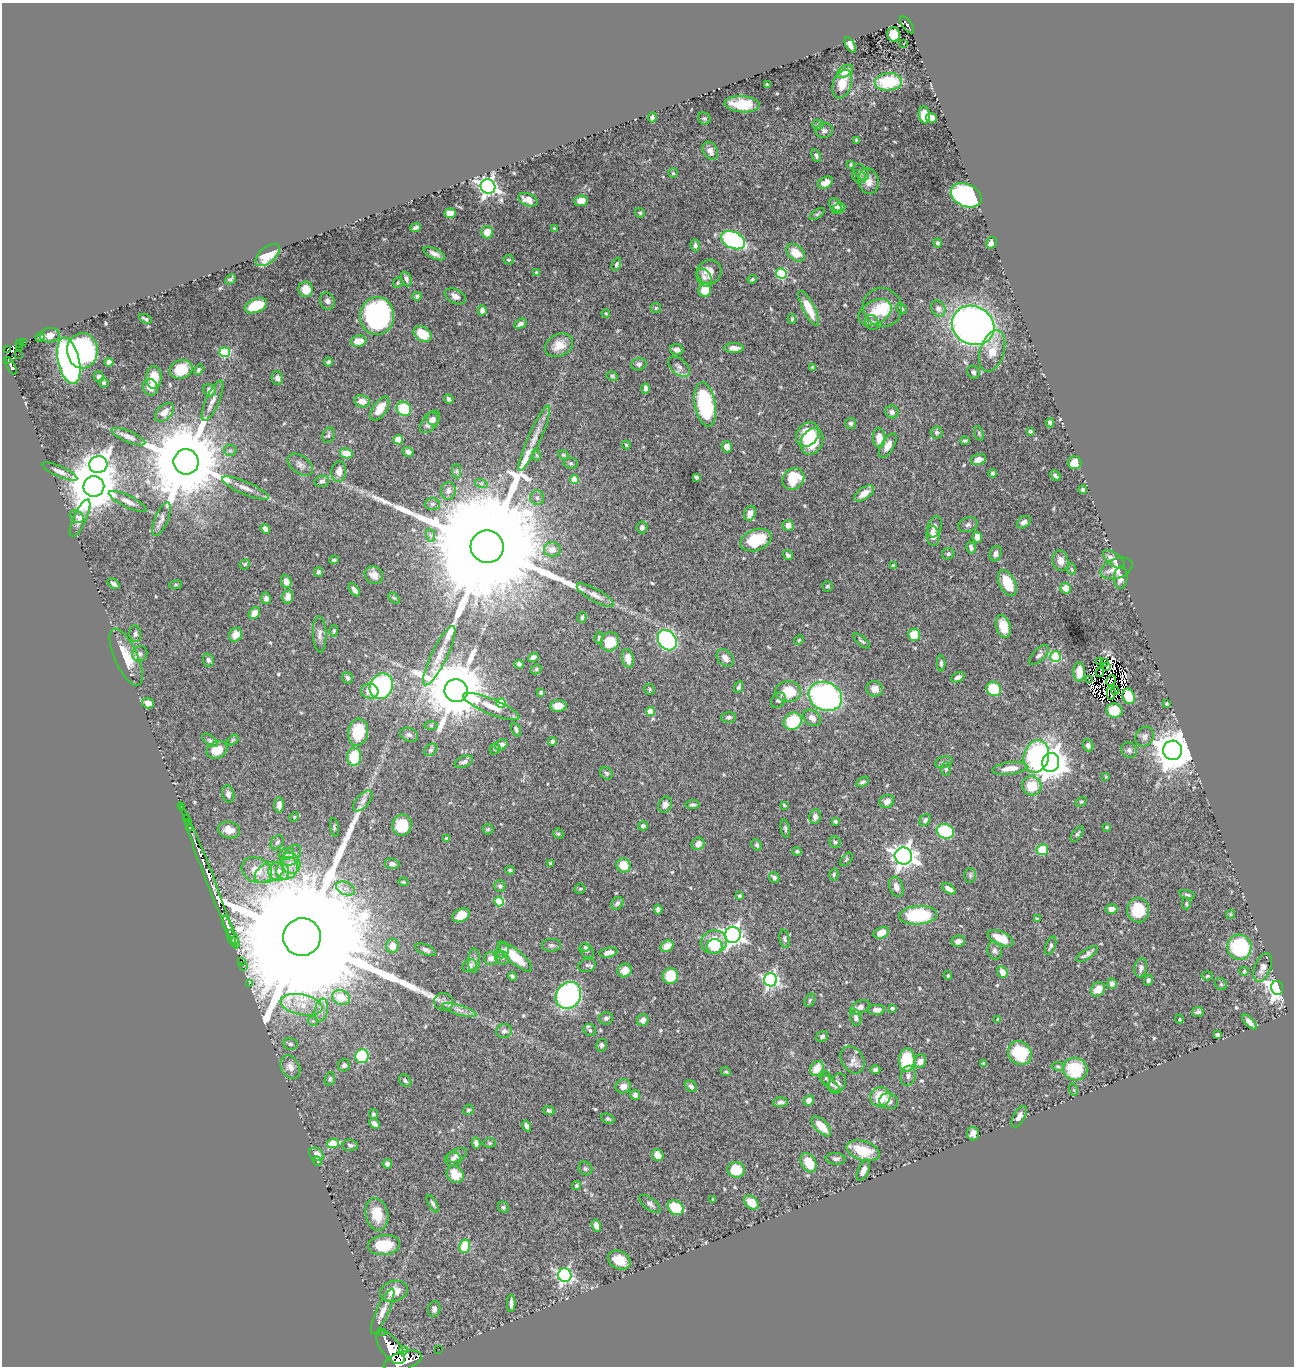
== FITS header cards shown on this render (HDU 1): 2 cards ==
NAXIS1  =                 1292
NAXIS2  =                 1364

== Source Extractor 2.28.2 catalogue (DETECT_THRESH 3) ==
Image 1292 x 1364 px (HDU 1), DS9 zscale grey, 1 PNG px = 1 image px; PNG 1296 x 1368 px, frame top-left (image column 1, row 1364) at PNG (2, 3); each listed source drawn as its Kron ellipse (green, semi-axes under 4 px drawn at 4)
Background 0.652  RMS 0.014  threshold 0.0406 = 3 sigma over >= 5 px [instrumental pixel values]
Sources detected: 558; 8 with non-positive FLUX_AUTO (blend fragments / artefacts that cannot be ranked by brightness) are neither listed nor drawn; of the other 550, the 500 brightest by FLUX_AUTO listed and drawn (50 fainter detections omitted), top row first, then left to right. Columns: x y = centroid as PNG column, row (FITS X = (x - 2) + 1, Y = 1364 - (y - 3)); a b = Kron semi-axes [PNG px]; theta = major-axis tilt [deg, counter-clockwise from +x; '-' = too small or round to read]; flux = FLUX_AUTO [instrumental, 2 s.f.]
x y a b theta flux
907 25 10 4 -53 100
894 35 7 6 - 20
903 44 3 3 - 1.6
850 45 8 4 -63 3.9
845 71 9 5 32 8.5
888 82 13 8 4 48
842 84 15 9 71 15
767 85 4 3 - 1.8
742 104 17 8 -4 26
924 115 8 5 -82 23
652 117 5 4 - 2.1
704 118 6 5 - 1.6
931 118 5 4 - 12
818 125 6 5 - 1.8
824 131 9 7 7 3.3
856 140 4 3 - 1.3
710 151 9 7 -59 5.9
816 156 7 4 -66 1.9
850 165 3 3 - 1.3
861 172 9 6 -42 4.3
673 173 4 4 - 1.3
859 176 7 6 - 2
868 181 13 10 -76 9.2
825 183 8 5 29 6.6
488 187 7 7 - 390
966 195 16 11 -25 180
528 200 10 6 -23 7.1
581 201 7 5 6 7.9
835 205 7 5 -52 5.5
839 209 7 5 25 2.5
450 213 6 4 3 6.9
640 213 5 4 - 1.4
817 214 8 4 34 1.7
416 227 5 3 - 2.6
554 229 3 3 - 1.5
487 232 6 6 - 12
733 240 13 8 -26 120
938 243 4 4 - 1.6
991 243 6 5 - 5.6
695 245 6 4 -83 2.5
796 253 10 7 -41 15
434 254 11 5 -25 4.5
268 255 14 7 40 25
508 260 5 5 - 1.3
616 264 7 4 67 1.4
709 272 12 11 - 11
536 273 4 3 - 1.2
781 274 5 5 - 61
704 277 10 7 -57 3.2
230 279 6 4 44 1.7
406 279 8 5 -68 2.7
752 279 5 4 - 1.2
398 283 6 4 70 1.2
306 289 8 7 - 9.7
705 290 7 6 - 16
417 296 4 4 - 1.9
455 296 11 7 -27 5.5
327 301 8 7 - 3.1
256 306 12 6 21 34
882 307 20 19 - 26
656 308 5 5 - 1.2
809 308 19 6 -63 19
938 308 8 6 -57 3.9
901 309 6 4 -44 1.6
482 310 5 4 - 4.4
875 312 17 11 27 16
606 313 4 3 - 1
377 316 19 17 84 210
145 319 6 3 -28 1.9
792 319 5 4 - 1.2
872 323 8 6 -61 3.8
520 324 7 4 30 3.4
973 325 22 19 -30 520
422 334 10 7 -37 20
50 335 10 7 6 7.6
40 337 4 3 - 1.3
359 341 8 5 9 12
23 342 3 2 - 21
19 344 4 3 - 16
559 345 15 11 25 12
19 347 3 2 - 22
734 348 10 5 0 5.8
7 349 2 2 - 40
677 350 6 5 - 3.7
82 351 18 15 -89 150
992 351 21 12 72 16
225 352 5 5 - 56
18 354 2 2 - 8.8
8 360 3 2 - 60
69 361 24 10 -77 380
109 362 4 4 - 15
328 362 4 3 - 1.5
639 364 8 6 14 2.9
11 366 9 4 -63 190
679 367 13 7 -41 4.6
813 367 4 3 - 1.1
181 369 11 9 18 27
198 370 6 4 59 1.5
973 372 7 5 -57 2.7
612 376 6 4 -28 1.5
99 377 5 5 - 2.8
154 377 11 8 89 15
277 378 7 5 -78 2.9
104 383 5 4 - 1.6
150 387 8 7 - 7.5
645 388 5 4 - 3.2
209 390 7 6 - 3.9
449 399 5 3 - 1.9
213 401 22 6 66 6.1
362 401 8 6 -9 7.6
705 404 22 10 -79 92
380 409 14 6 56 15
404 409 7 6 - 40
164 412 11 7 45 7.6
892 412 7 6 - 4.1
433 419 7 5 -59 2.8
430 422 13 7 51 6.6
851 423 5 5 - 2.8
1050 423 4 4 - 3
1030 431 4 3 - 1.3
937 432 6 6 - 1.8
979 433 7 4 -73 1.4
808 434 13 10 51 29
328 435 8 6 70 2
128 437 18 5 -23 5
534 438 35 6 66 11
879 438 9 6 -87 12
398 440 5 4 - 29
965 440 5 4 - 1.6
812 441 14 10 63 34
626 445 4 3 - 1.1
888 446 14 6 60 8.5
727 447 6 5 - 5.7
230 450 6 6 - 1.9
408 452 6 4 -32 3.9
346 453 6 5 - 13
536 455 6 3 -70 1
563 455 5 4 - 1.2
978 460 7 5 19 7.9
186 462 12 12 - 16000
571 463 7 5 -5 1.9
1074 463 7 6 - 12
98 465 9 8 - 490
300 465 14 8 -36 4.9
59 471 19 5 -24 4.7
339 471 10 7 86 6.9
457 471 7 4 -89 1.8
992 473 4 4 - 1.7
1055 476 6 3 -45 2.2
696 477 4 3 - 1.8
574 479 4 4 - 20
793 479 12 10 43 34
322 481 7 5 8 2.8
481 483 6 4 -18 1.4
94 486 10 10 - 5200
245 488 25 6 -23 8.1
1083 490 4 4 - 2.5
448 491 9 7 81 4.7
864 493 11 5 34 8.3
537 498 7 6 - 2.9
128 501 21 6 -26 5.9
432 504 7 6 - 2.5
750 513 8 5 69 6.8
77 517 7 5 -32 2.2
80 518 20 6 66 5.9
161 519 18 6 67 4.3
1024 522 7 5 36 4.1
788 525 5 5 - 5.3
968 525 10 7 20 2.9
642 527 6 5 - 3.3
934 527 11 7 73 5.1
265 529 5 4 - 4.9
430 535 7 4 -70 1.9
933 536 10 6 -81 8
977 537 5 5 - 7.2
756 540 16 10 21 40
487 547 16 16 - 70000
971 548 6 4 -74 2.7
552 550 8 7 - 7.7
948 554 6 5 - 2.1
996 554 8 6 72 4.2
788 555 5 4 - 2.3
1114 559 13 6 -38 7.4
334 560 5 3 - 1.6
1060 561 10 8 -79 6.2
245 564 5 4 - 1.4
893 565 4 4 - 2.3
1116 568 17 10 19 12
1071 569 6 4 -86 1.4
318 572 5 4 - 2.2
374 575 9 8 - 6.7
1121 577 11 6 88 6.1
286 582 6 5 - 6.3
1007 583 14 7 -63 27
114 584 7 4 -39 3.8
176 585 6 3 8 1.1
827 586 5 5 - 1.8
1066 588 5 5 - 12
354 590 8 4 -52 3.7
595 595 21 6 -29 6.3
288 597 7 5 80 6.5
266 598 6 5 - 3.4
394 598 6 4 -44 1.2
254 613 6 5 - 8.7
582 617 5 4 - 1.3
1003 626 11 7 -74 16
334 631 5 4 - 1.5
135 634 8 6 -85 2.3
320 634 18 7 -88 5.2
235 635 7 6 - 10
914 635 6 6 - 21
599 638 6 4 83 1.7
667 640 11 8 -52 170
799 640 5 4 - 1.2
862 641 10 4 -41 1.9
610 642 10 9 - 20
140 654 8 7 - 3.2
1039 655 13 6 46 3.4
439 656 33 8 64 13
1055 656 5 5 - 83
126 657 31 11 -66 22
533 657 5 4 - 5
725 658 10 7 -49 7
628 659 9 5 -78 9.9
208 660 6 5 - 2.9
1100 661 3 2 - 1.7
941 663 8 4 -87 2.1
1104 663 3 2 - 1.2
519 664 5 4 - 3.1
1107 667 3 2 - 1.4
536 669 5 4 - 1.2
1079 672 9 5 -90 13
1100 672 5 2 - 1.3
958 677 7 4 25 3.8
348 678 6 5 - 2.5
1089 680 3 2 - 1.3
1111 681 6 2 63 2.3
381 686 13 11 62 110
739 687 6 4 65 2.1
650 689 5 5 - 1.4
875 689 8 7 - 8
994 689 7 7 - 35
370 691 9 7 -11 11
456 691 11 11 - 8900
1115 691 4 2 - 1
788 692 13 10 -1 29
541 693 4 3 - 1.9
1111 693 7 3 -89 1
825 696 17 14 -25 230
1129 696 8 6 -72 31
778 700 8 6 49 2.8
148 703 6 5 - 7
501 703 4 4 - 27
1167 703 3 3 - 1.2
491 706 30 7 -22 16
558 706 8 6 3 10
651 711 4 4 - 17
1114 711 8 7 - 18
729 717 7 5 2 2.6
812 718 9 7 -38 6.7
793 721 9 8 - 48
431 725 6 4 -1 1.4
516 729 7 4 -66 2.2
358 732 14 10 80 30
409 735 9 6 -19 3.2
1145 737 10 8 55 4.1
210 740 9 5 -37 2.1
233 740 7 4 36 1.3
552 741 4 4 - 2.9
501 745 7 5 35 5
1088 745 6 5 - 3.3
495 749 6 5 - 1.5
217 750 11 8 24 15
431 750 7 5 43 1.9
1129 750 8 7 - 3.1
1173 750 9 9 - 2700
1036 756 16 12 76 110
354 757 9 7 87 27
464 762 10 5 22 3.9
944 762 9 5 18 2.5
1051 762 9 8 - 1400
1010 768 17 6 8 11
946 769 7 5 -89 2
606 773 7 5 -48 2
1106 777 4 3 - 1
862 782 7 4 28 2.5
1032 786 10 9 - 22
228 794 9 6 -78 4
363 801 12 6 49 4.2
887 801 7 6 - 5
1081 802 6 4 28 1.2
279 805 7 5 88 5.4
665 805 8 6 68 3.8
692 805 7 4 5 2.1
784 805 4 3 - 1.1
181 807 2 2 - 7.8
815 816 7 5 82 4.7
294 817 5 4 - 1.1
186 818 2 2 - 9.2
925 820 6 5 - 2.6
835 821 3 3 - 1.6
188 823 2 2 - 7.1
402 825 10 9 - 24
643 826 5 4 - 2.2
334 827 9 3 -81 1.2
1107 827 4 3 - 1.3
189 828 3 3 - 31
488 829 5 5 - 1.4
785 829 9 4 -79 2.2
229 830 11 8 -11 9.9
945 831 9 7 -18 64
558 834 5 5 - 1.4
1077 834 9 4 55 2
446 839 4 4 - 6
277 842 7 5 51 2.6
835 842 6 5 - 2
698 844 6 6 - 6.1
757 845 6 5 - 2
1042 850 6 5 - 30
797 851 5 4 - 1.5
286 854 8 6 16 2.6
292 855 12 7 57 5.4
903 856 9 8 - 730
846 859 8 5 46 1.6
291 863 11 9 -53 7.7
550 863 3 3 - 1.6
392 864 7 5 -16 3.4
623 865 7 7 - 17
287 868 12 10 49 11
257 870 16 12 -22 18
510 870 4 3 - 1.4
279 871 10 9 - 6.9
269 872 15 9 23 12
834 874 6 4 76 1.3
208 875 79 4 -69 3000
970 875 7 6 - 1.9
774 878 6 5 - 2.5
403 882 5 4 - 1
500 886 6 5 - 1.8
896 887 10 7 -71 5.6
346 888 10 6 -22 4.6
580 889 6 5 - 1.2
949 889 7 4 -35 5.7
1187 895 8 4 -17 1.8
739 896 4 4 - 2.2
499 902 5 4 - 37
617 903 7 5 45 3.3
1186 904 6 4 -89 1.3
658 909 5 4 - 3.3
1111 909 6 4 -3 6
1138 910 12 11 - 34
1230 914 5 4 - 1.1
461 915 9 6 29 12
918 915 19 9 4 63
1037 919 4 4 - 1
228 927 12 4 -67 810
881 933 8 5 24 7.5
733 935 8 8 - 430
302 937 19 18 - 110000
1001 938 14 6 -24 17
233 939 10 5 -65 880
785 939 9 5 -79 2.1
958 941 7 5 9 4.4
714 942 13 11 16 28
551 945 9 6 3 2.4
392 946 7 6 - 8.9
667 946 7 5 31 12
1051 946 10 5 69 2.6
585 947 5 4 - 1.1
715 947 8 7 - 13
1239 947 12 12 - 81
426 950 11 5 -22 3.2
995 950 9 7 -77 3.3
502 951 7 6 - 3.2
587 951 8 6 -47 1.9
608 953 9 4 12 6.4
1087 954 12 5 33 3.9
515 957 21 7 -40 23
491 958 7 6 - 6
502 958 7 6 - 2.2
241 961 2 2 - 12
474 961 12 6 89 3.7
587 965 9 6 17 2.5
469 966 7 6 - 4.3
243 967 3 2 - 12
1263 967 15 8 68 7.3
1141 968 9 6 80 4.5
625 970 7 6 - 9.2
1244 971 5 4 - 1.3
1002 972 6 5 - 10
512 976 4 3 - 2.2
670 976 8 8 - 26
948 976 4 3 - 1.5
1207 976 6 4 6 1.3
771 980 7 6 - 200
1148 980 5 4 - 2.5
249 984 3 2 - 12
1112 984 5 5 - 4.1
1221 984 6 5 - 1.7
1277 988 7 6 - 500
1098 989 8 6 51 11
568 995 14 12 57 200
341 998 9 7 -20 18
810 1000 7 4 61 1.6
444 1002 9 8 - 4.4
302 1005 21 10 -10 17
860 1007 10 6 27 4.4
892 1008 4 3 - 1.5
321 1010 12 6 78 5.1
459 1010 18 5 -16 5.9
877 1010 8 5 0 4.9
1198 1012 6 5 - 2.4
856 1017 8 5 -79 3.3
606 1018 7 6 - 2.8
1180 1019 4 4 - 1.1
643 1020 6 5 - 6.1
998 1020 4 4 - 2.4
313 1021 5 5 - 1.3
1249 1022 9 4 -46 3.7
590 1030 6 5 - 2.5
504 1031 8 7 - 3.6
1217 1035 4 4 - 2.7
822 1036 6 5 - 2.5
290 1044 7 6 - 2.1
601 1045 6 5 - 2.3
1020 1053 13 11 -47 41
362 1056 7 6 - 68
853 1060 14 11 -57 7
907 1060 12 8 86 41
920 1061 7 6 - 6.1
983 1063 4 3 - 1.4
344 1065 6 6 - 3.6
1058 1066 6 4 -10 1.3
290 1067 12 9 -61 6.6
817 1068 8 6 56 14
1075 1069 12 11 - 41
875 1070 5 4 - 2
726 1072 5 4 - 1.5
908 1076 10 7 75 4.1
826 1078 6 5 - 1.6
330 1079 7 5 73 2
405 1081 7 5 -43 2.2
830 1083 12 4 -38 3
837 1084 11 7 60 4.2
623 1086 8 7 - 7.3
691 1086 6 5 - 2.6
1074 1090 6 4 -70 1.1
635 1095 5 5 - 3.6
880 1097 10 9 - 25
809 1100 5 5 - 6.1
889 1101 9 8 - 4.6
780 1102 7 5 4 2.7
468 1110 5 5 - 1.7
549 1111 6 4 -24 2.1
373 1114 5 4 - 1.8
1019 1117 12 5 61 4.4
608 1119 7 5 -27 1.5
375 1124 6 4 -45 3.7
526 1126 5 4 - 2.9
821 1126 12 6 -46 15
973 1134 7 6 - 5.7
333 1143 6 4 12 19
476 1143 5 4 - 3.8
490 1143 6 5 - 1.4
350 1145 7 6 - 2.7
863 1151 17 9 -17 25
316 1154 8 6 -34 8.6
457 1155 11 6 26 4.7
658 1155 6 5 - 9.1
836 1159 10 5 -5 2.7
453 1160 8 7 - 3.6
317 1161 5 4 - 1.1
809 1163 10 7 -59 18
387 1164 4 4 - 2.8
585 1168 7 6 - 2.1
736 1170 9 7 -8 26
863 1170 11 5 67 6.3
455 1174 9 8 - 18
577 1185 4 4 - 1.4
713 1199 3 3 - 1.1
751 1202 8 6 -44 16
433 1204 10 4 -61 1.9
650 1204 13 6 -37 3.6
503 1207 6 5 - 1.7
676 1208 8 6 -38 31
377 1214 16 11 -78 19
596 1226 7 4 -74 3.7
384 1245 16 10 6 27
465 1246 7 5 77 33
619 1260 12 8 -28 14
565 1275 7 6 - 220
394 1291 14 10 17 15
511 1303 8 3 -90 3.5
434 1309 8 6 78 3.4
383 1311 25 6 66 6.8
382 1332 2 2 - 8.9
390 1347 19 9 -52 2700
439 1349 2 2 - 6.8
403 1351 4 3 - 180
403 1361 20 9 17 3700
At the frame edge (FLAGS 8, measured only in part): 1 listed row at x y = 403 1361
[50 fainter detections neither listed nor drawn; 8 non-positive-flux detections neither listed nor drawn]